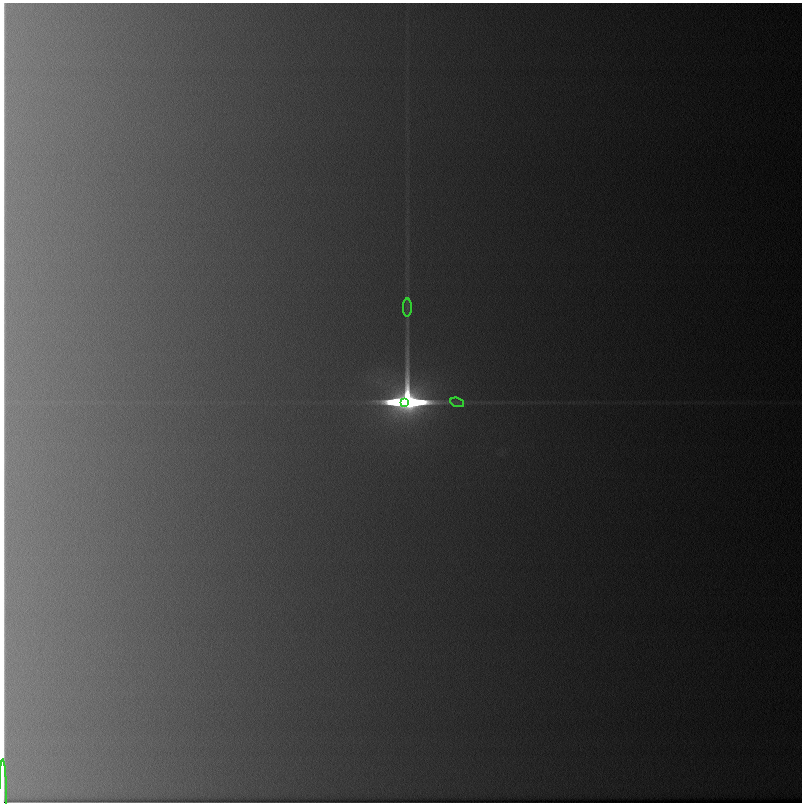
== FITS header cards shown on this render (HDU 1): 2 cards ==
NAXIS1  =                  800 / length of data axis 1
NAXIS2  =                  800 / length of data axis 2

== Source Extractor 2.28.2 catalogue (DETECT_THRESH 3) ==
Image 800 x 800 px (HDU 1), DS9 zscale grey, 1 PNG px = 1 image px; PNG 804 x 804 px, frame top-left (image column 1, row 800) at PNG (2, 3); each listed source drawn as its Kron ellipse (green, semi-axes under 4 px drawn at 4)
Background 11400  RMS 55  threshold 165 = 3 sigma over >= 5 px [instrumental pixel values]
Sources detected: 4; all 4 listed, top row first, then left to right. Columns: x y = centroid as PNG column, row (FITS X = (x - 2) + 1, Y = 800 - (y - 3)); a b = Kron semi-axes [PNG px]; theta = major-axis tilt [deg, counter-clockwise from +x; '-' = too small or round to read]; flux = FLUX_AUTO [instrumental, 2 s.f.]
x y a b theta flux
407 308 9 4 89 1.1e+04
457 402 7 4 -19 8.3e+03
404 403 3 3 - 4.3e+09
3 801 42 2 -90 8.6e+09
At the frame edge (FLAGS 8, measured only in part): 1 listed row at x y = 3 801